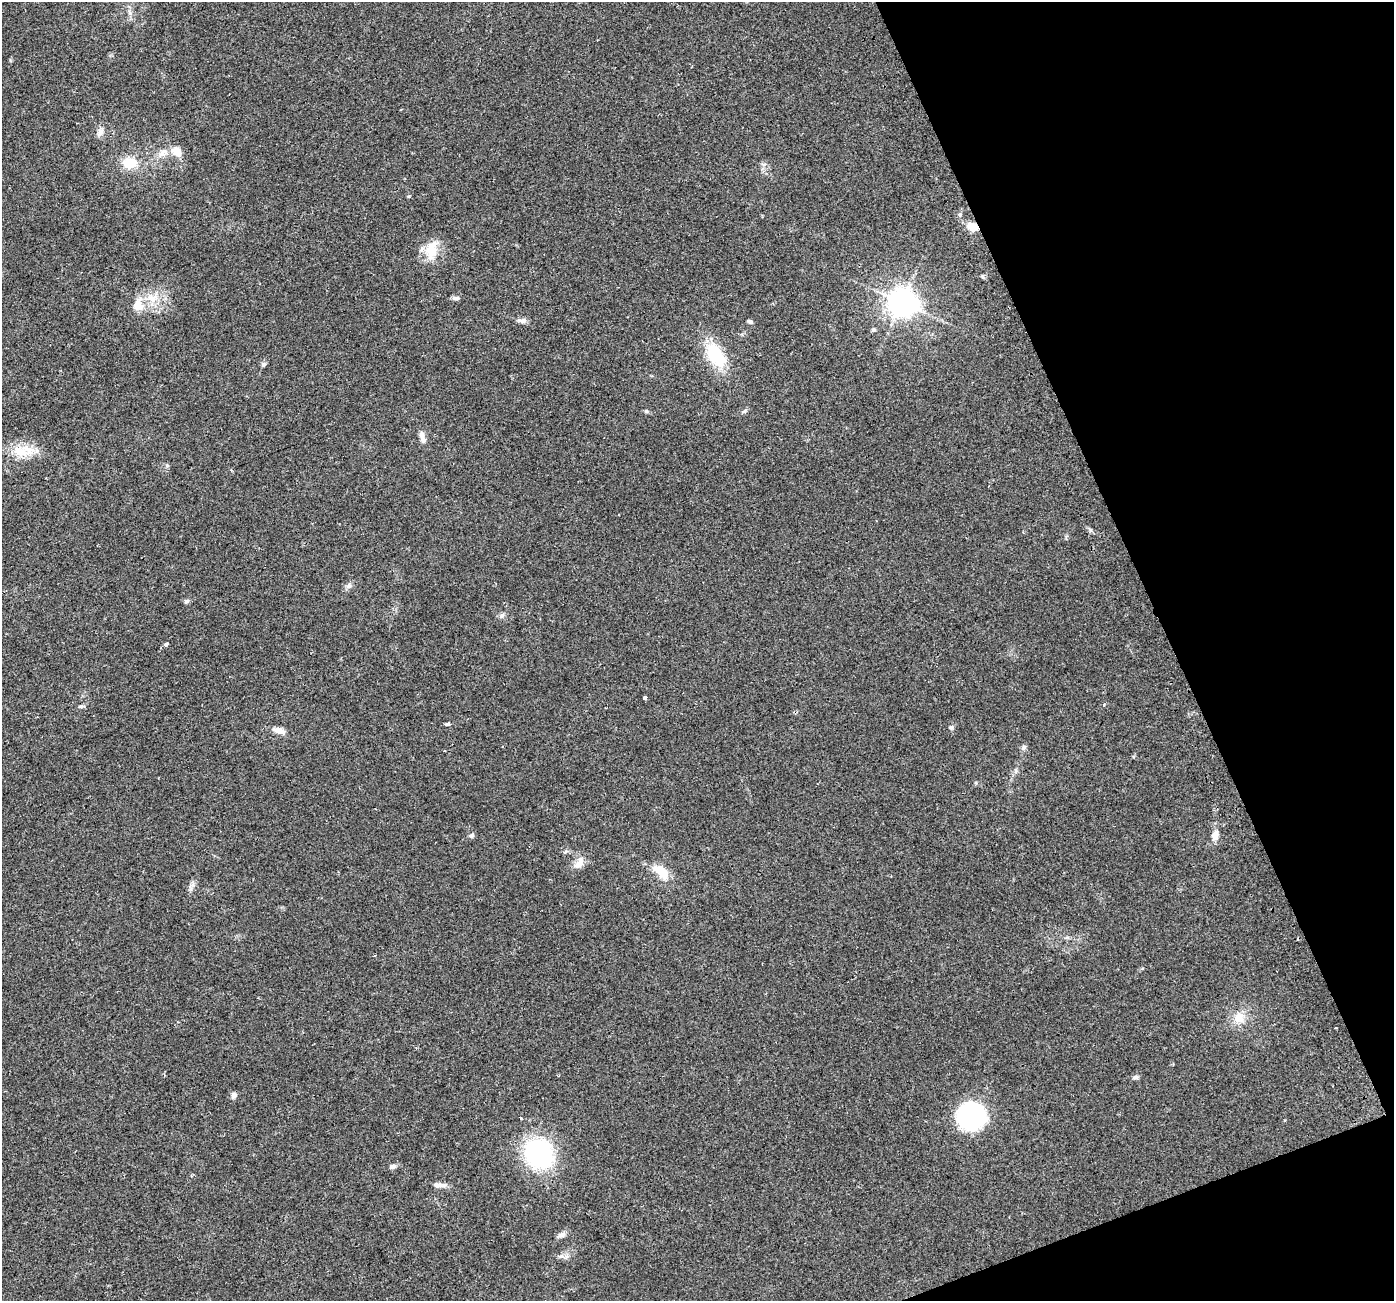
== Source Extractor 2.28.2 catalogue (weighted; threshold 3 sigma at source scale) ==
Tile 12 of 4 x 4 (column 4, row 3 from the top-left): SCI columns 4205-5596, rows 1395-2693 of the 5630 x 5441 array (HDU 1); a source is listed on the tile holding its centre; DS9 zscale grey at full resolution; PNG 1396 x 1303 px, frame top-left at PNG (2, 2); no overlay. Shown black and unused: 19% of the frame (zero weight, under 2 of 3 exposures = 2% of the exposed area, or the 3 px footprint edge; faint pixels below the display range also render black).
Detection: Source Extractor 2.28.2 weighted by HDU 2 'WHT'; one run over the whole footprint, this tile lists its part. Background 0.059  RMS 0.0083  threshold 0.0372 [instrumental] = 3 sigma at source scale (4.5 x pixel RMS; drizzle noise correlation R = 1.50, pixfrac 1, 0.0396/0.0396 arcsec/px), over >= 5 px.
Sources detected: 50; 4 inside a brighter listed object's ellipse — not listed separately; the other 46 listed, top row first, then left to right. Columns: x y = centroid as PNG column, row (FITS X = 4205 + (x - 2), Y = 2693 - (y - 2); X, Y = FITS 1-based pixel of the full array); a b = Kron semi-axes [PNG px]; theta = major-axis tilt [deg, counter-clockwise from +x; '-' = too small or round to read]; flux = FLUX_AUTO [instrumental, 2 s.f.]
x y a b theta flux
130 12 8 5 -71 2.7
100 132 12 8 62 4.2
177 152 15 10 -31 9.2
163 153 19 9 41 8.3
130 163 16 12 -2 19
764 164 8 4 0 1.8
972 226 12 8 -23 10
432 250 28 15 78 18
982 276 5 5 - 1.2
152 298 18 12 3 15
456 298 10 5 -1 2.4
902 302 9 9 - 1100
522 321 13 6 -1 3.1
750 322 6 5 - 1.6
873 330 5 4 - 1.7
716 355 29 17 -59 40
263 364 8 6 14 1.6
646 411 5 5 - 1.1
744 411 7 5 45 1.6
422 435 9 7 88 3.4
23 451 33 15 0 20
348 586 9 5 55 2.4
187 601 6 6 - 2
502 615 8 5 53 2.1
166 644 4 3 - 6.4
645 698 3 3 - 16
81 706 7 5 1 1.9
447 724 5 3 - 9.2
951 727 6 6 - 1.7
279 730 14 7 -17 6.5
1024 747 8 6 54 2
471 835 7 6 - 2.2
1215 836 16 10 74 6
578 865 16 9 29 6.4
661 872 22 11 -43 18
1067 937 7 4 0 1.4
1239 1017 15 14 - 12
1135 1077 8 5 16 2
234 1095 8 6 67 2.9
972 1115 28 27 - 100
521 1118 3 3 - 4.2
539 1153 23 21 -54 140
392 1167 8 6 7 2.6
444 1185 15 7 -5 3.9
562 1235 12 6 28 3.4
566 1257 8 5 45 2.3
Overlapping masked pixels (flux is a lower limit): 1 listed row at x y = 972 226
Unlisted compact peaks at least as high as the median listed source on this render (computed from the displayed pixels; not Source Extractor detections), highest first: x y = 1090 530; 193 885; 960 214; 409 196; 167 465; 1104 705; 566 851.